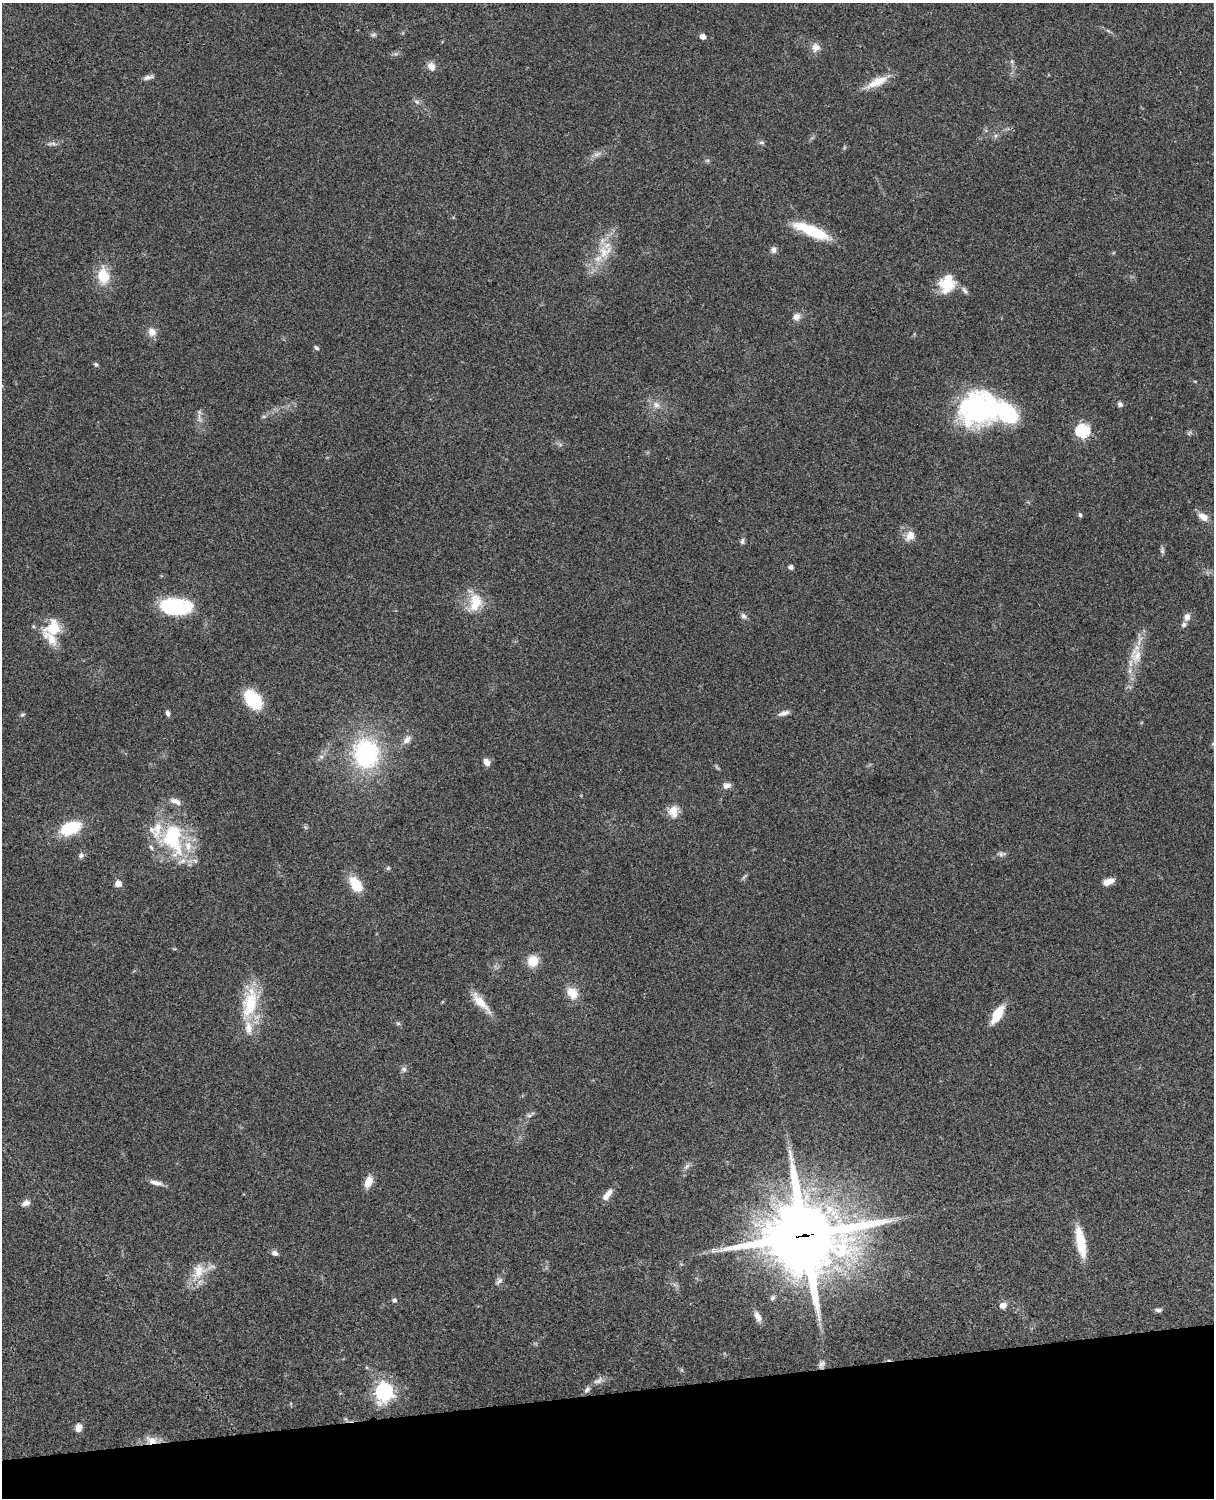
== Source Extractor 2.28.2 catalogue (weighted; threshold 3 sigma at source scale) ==
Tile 10 of 4 x 3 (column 2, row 3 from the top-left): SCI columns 1334-2545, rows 277-1772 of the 5089 x 4927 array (HDU 1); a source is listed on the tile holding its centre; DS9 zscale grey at full resolution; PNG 1216 x 1500 px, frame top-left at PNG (2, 3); no overlay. Shown black and unused: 7% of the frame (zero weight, under 3 of 4 exposures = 6% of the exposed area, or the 3 px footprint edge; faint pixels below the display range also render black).
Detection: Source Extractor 2.28.2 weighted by HDU 2 'WHT'; one run over the whole footprint, this tile lists its part. Background 0.081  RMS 0.0059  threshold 0.0264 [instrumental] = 3 sigma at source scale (4.5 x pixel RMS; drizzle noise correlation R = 1.50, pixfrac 1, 0.05/0.05 arcsec/px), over >= 5 px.
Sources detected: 104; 2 too faint to see at this stretch — not listed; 13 inside a brighter listed object's ellipse — not listed separately; the other 89 listed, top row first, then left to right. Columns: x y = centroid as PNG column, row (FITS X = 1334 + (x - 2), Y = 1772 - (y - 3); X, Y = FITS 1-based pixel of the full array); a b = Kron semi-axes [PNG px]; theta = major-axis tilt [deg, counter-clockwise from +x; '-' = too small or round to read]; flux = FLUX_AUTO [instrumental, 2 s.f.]
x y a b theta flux
373 35 8 6 31 1.3
703 37 5 4 - 4
816 47 10 10 - 4.3
396 54 6 5 - 1.1
1012 61 7 5 -88 1.1
431 66 12 9 -57 3.9
148 77 14 5 14 2.2
877 82 32 9 25 10
417 102 9 5 -30 1.6
995 136 6 6 - 1.4
762 142 8 5 5 1.2
597 154 12 6 19 2.6
813 232 36 13 -24 24
773 250 8 7 - 2.3
605 252 26 19 51 17
103 276 21 14 -85 15
947 283 18 17 - 18
965 291 11 6 -50 2.2
796 317 9 8 - 3.7
152 332 11 10 - 4.5
316 348 6 5 - 1.1
96 364 7 5 -40 0.98
1120 404 6 6 - 1.7
656 405 12 8 -26 3.7
978 408 42 38 36 89
264 416 7 4 18 0.93
199 418 14 6 -69 3.1
1082 431 7 6 - 78
1189 433 8 4 37 1
1080 515 7 4 -78 1
1203 517 13 8 -33 5.4
910 536 13 9 55 5.4
742 541 9 6 86 1.5
1162 550 9 6 86 1.5
791 567 4 4 - 2.4
475 603 27 17 71 16
176 606 30 15 -6 50
744 616 9 7 -45 1.9
1187 617 9 7 71 3.4
53 628 24 21 60 16
1136 656 22 17 -88 11
253 699 16 11 -51 39
167 713 8 5 -73 1.6
784 713 15 6 17 2.7
22 715 7 5 31 1.1
407 740 13 8 48 3.6
366 754 27 24 -82 78
321 757 7 6 - 1.5
486 762 10 7 -52 3.3
727 785 10 8 16 2.8
673 811 15 12 84 6.9
305 827 7 5 -47 0.95
70 828 21 12 22 25
172 838 45 29 -77 52
1001 854 11 7 -1 2
81 855 8 7 - 1.7
388 868 5 5 - 1
1109 881 13 7 22 4.7
118 883 6 5 - 5.4
356 884 22 13 -55 12
533 961 14 13 - 8.2
572 993 13 10 -54 9.6
481 1002 34 9 -48 9.6
250 1003 48 20 78 29
997 1014 19 8 59 15
398 1023 6 4 -1 0.88
404 1069 8 7 - 1.7
530 1115 13 5 24 1.9
687 1166 9 6 49 1.9
368 1182 13 8 68 7.3
156 1183 19 6 -15 3.7
607 1195 18 7 52 5.2
26 1203 11 7 18 3
804 1235 29 26 2 4800
1081 1242 34 9 -79 18
275 1253 7 6 - 2.2
198 1271 27 18 62 13
499 1281 12 6 45 2.2
773 1298 7 6 - 1.3
394 1300 6 6 - 1.4
1003 1305 6 5 - 5.3
1158 1310 10 4 -1 1.5
758 1317 13 7 -67 4
822 1364 11 7 63 2.1
598 1381 15 7 26 3.2
587 1390 11 6 54 2
384 1392 7 7 - 250
78 1428 9 8 - 4
152 1440 17 10 -10 6.4
Overlapping masked pixels (flux is a lower limit): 2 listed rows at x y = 804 1235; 152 1440